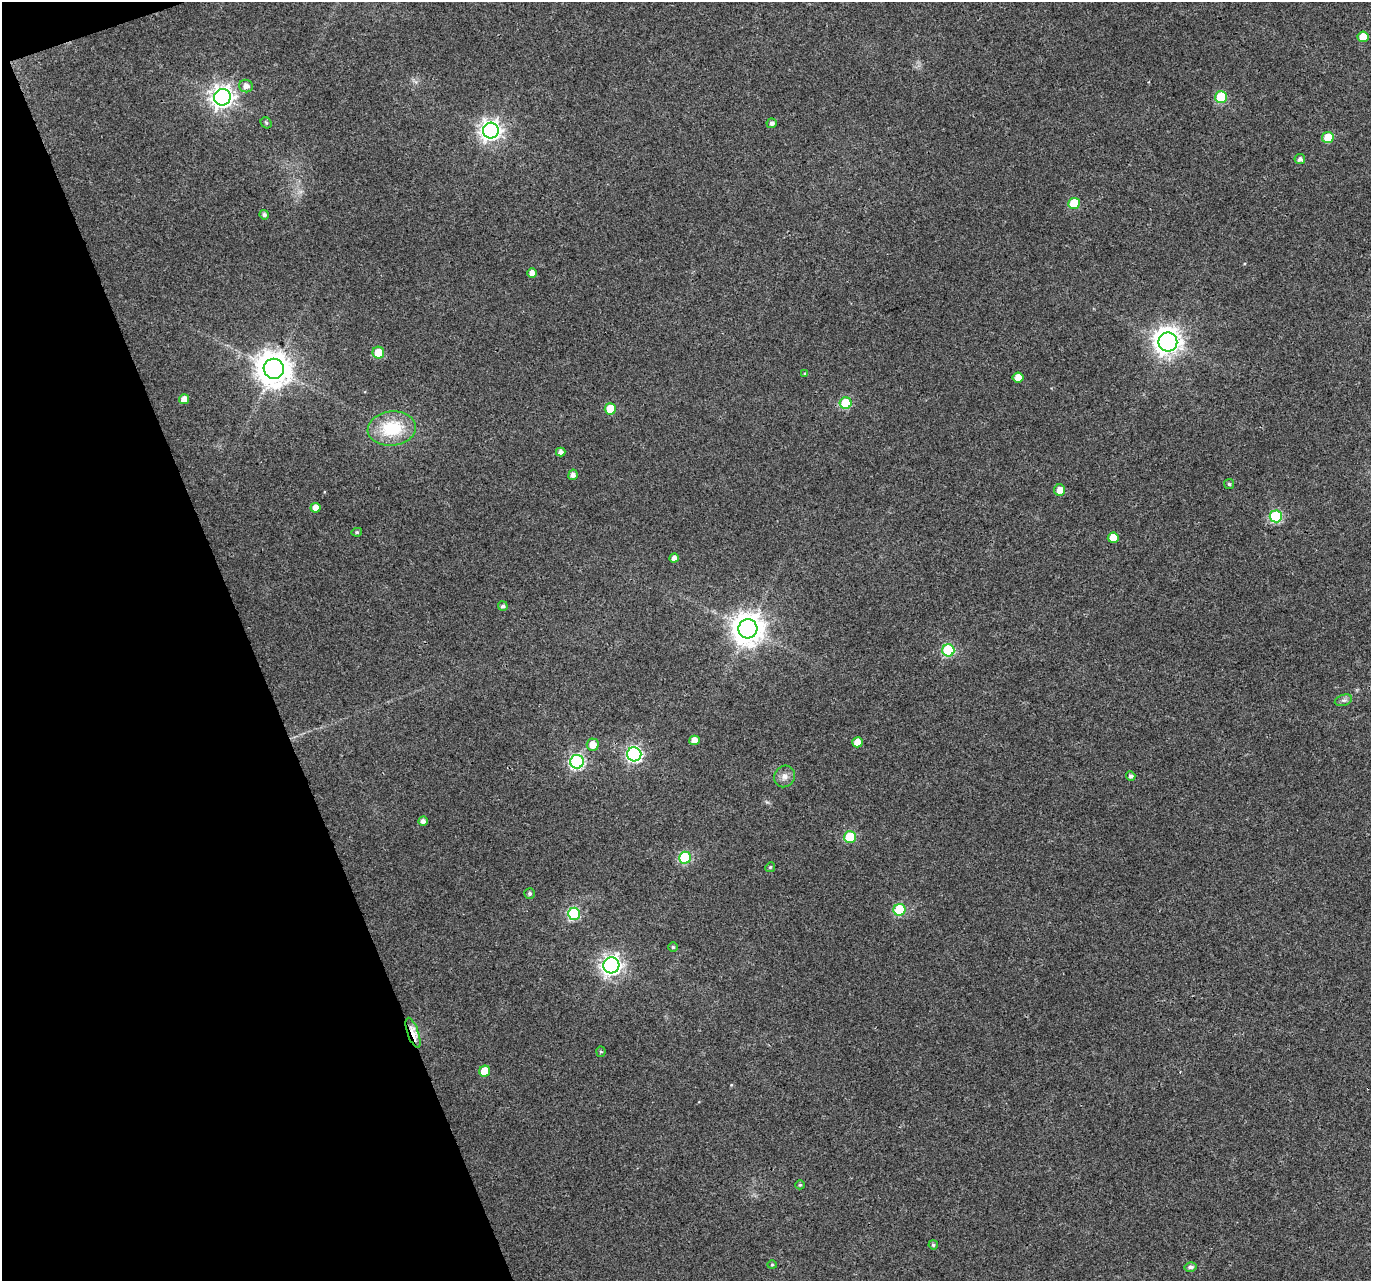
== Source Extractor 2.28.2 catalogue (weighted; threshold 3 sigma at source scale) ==
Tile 5 of 4 x 4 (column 1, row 2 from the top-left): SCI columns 3-1371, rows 2689-3967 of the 5484 x 5319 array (HDU 1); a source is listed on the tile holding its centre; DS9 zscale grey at full resolution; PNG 1373 x 1283 px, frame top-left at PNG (2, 2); each listed source drawn as its Kron ellipse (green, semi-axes under 4 px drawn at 4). Shown black and unused: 18% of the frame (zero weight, under 3 of 4 exposures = <1% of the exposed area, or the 3 px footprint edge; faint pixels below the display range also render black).
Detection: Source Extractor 2.28.2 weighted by HDU 2 'WHT'; one run over the whole footprint, this tile lists its part. Background 0.0313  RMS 0.0039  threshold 0.0177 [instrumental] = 3 sigma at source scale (4.5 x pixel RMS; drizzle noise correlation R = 1.50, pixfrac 1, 0.0396/0.0396 arcsec/px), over >= 5 px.
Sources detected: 58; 1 inside a brighter object's white glare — neither listed nor drawn; the other 57 listed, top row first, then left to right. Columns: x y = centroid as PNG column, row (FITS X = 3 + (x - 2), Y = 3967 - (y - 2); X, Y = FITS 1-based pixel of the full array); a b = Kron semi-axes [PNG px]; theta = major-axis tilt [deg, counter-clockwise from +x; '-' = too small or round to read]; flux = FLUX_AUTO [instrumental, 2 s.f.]
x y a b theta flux
1363 37 5 5 - 5.6
246 86 7 6 - 2.2
222 97 8 8 - 250
1221 97 6 6 - 19
266 123 6 5 - 0.65
772 123 5 5 - 1.4
491 130 8 8 - 210
1328 137 6 5 - 7.7
1300 159 5 5 - 1.3
1074 203 6 5 - 13
264 215 5 4 - 1.2
532 273 5 5 - 3
1168 342 9 9 - 380
378 353 6 6 - 7.3
274 369 10 10 - 770
805 373 4 4 - 0.42
1018 377 5 5 - 3.9
184 399 5 5 - 3.5
846 403 6 6 - 18
610 409 6 5 - 11
392 428 24 17 6 19
561 452 4 4 - 1.8
573 475 5 4 - 1.9
1229 484 5 5 - 0.6
1060 490 5 5 - 3.5
316 508 5 5 - 3.7
1276 516 6 6 - 38
357 532 5 4 - 0.6
1113 538 5 5 - 4.4
674 558 5 4 - 1.9
503 606 5 5 - 1
748 629 9 9 - 630
948 650 6 6 - 38
1343 700 9 5 17 1.2
694 740 5 5 - 3.2
858 742 5 5 - 3.6
593 745 6 6 - 4.3
634 754 7 7 - 85
577 762 7 7 - 72
785 776 11 10 - 2.5
1131 776 5 4 - 1.2
423 821 5 4 - 1.7
850 837 6 6 - 19
685 858 6 6 - 27
770 867 5 4 - 0.48
530 893 5 5 - 1
900 910 6 6 - 23
574 914 6 6 - 41
673 947 5 5 - 0.58
611 965 8 7 - 190
413 1033 16 5 -71 7.6
601 1052 5 4 - 0.55
485 1071 5 5 - 7.8
800 1185 5 4 - 0.42
933 1245 4 4 - 0.71
772 1265 4 4 - 0.43
1190 1267 6 5 - 1.2
Overlapping masked pixels (flux is a lower limit): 1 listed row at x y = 413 1033